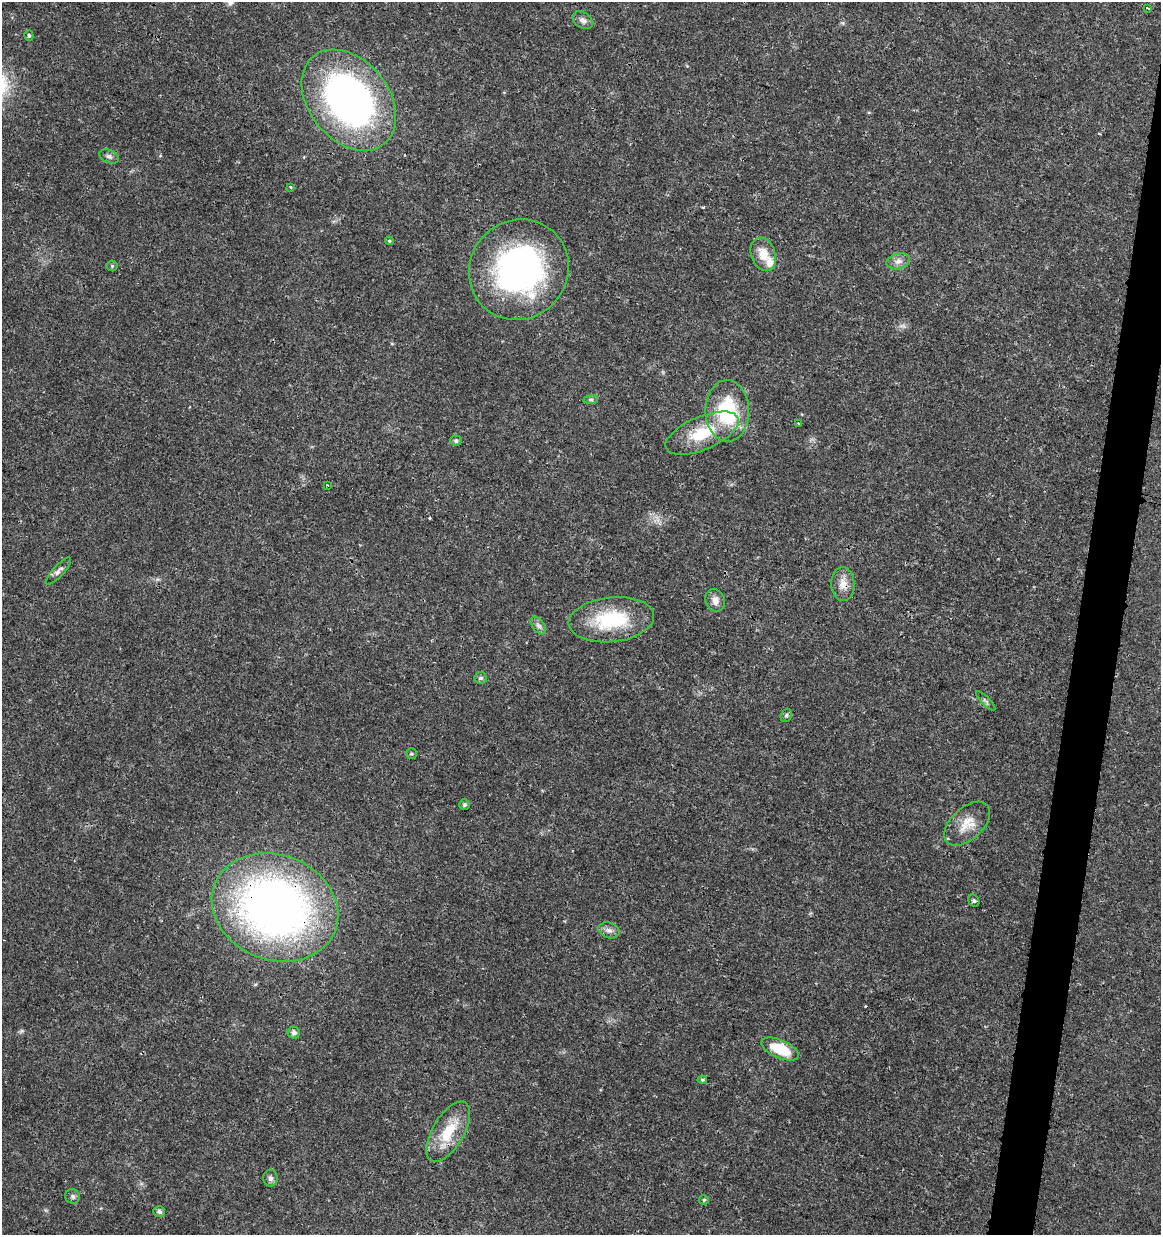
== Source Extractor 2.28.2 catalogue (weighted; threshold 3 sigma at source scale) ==
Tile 10 of 4 x 4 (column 2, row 3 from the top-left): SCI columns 1386-2544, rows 1245-2477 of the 5148 x 4947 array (HDU 1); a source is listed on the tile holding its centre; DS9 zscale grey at full resolution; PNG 1163 x 1237 px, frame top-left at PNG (2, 2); each listed source drawn as its Kron ellipse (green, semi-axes under 4 px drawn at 4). Shown black and unused: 3% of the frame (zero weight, under 3 of 4 exposures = <1% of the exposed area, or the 3 px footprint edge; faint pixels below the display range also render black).
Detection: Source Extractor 2.28.2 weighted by HDU 2 'WHT'; one run over the whole footprint, this tile lists its part. Background 0.0192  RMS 0.0018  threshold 0.00796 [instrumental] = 3 sigma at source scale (4.5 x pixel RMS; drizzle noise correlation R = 1.50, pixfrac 1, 0.0396/0.0396 arcsec/px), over >= 5 px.
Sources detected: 42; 2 cosmic-ray / hot-pixel residue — neither listed nor drawn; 1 inside a brighter listed object's ellipse — not listed separately; the other 39 listed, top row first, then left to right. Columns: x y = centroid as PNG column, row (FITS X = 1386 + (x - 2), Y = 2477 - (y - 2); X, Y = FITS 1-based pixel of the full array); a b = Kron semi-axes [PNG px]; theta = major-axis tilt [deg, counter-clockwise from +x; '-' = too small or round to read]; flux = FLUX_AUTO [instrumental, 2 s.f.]
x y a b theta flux
1148 8 3 3 - 0.44
583 20 11 7 -34 0.78
29 36 5 4 - 0.32
349 100 56 40 -51 71
109 156 10 6 -22 0.62
290 187 3 3 - 0.29
389 241 4 4 - 0.21
763 254 17 12 -70 3
898 261 12 7 14 1
112 266 5 5 - 0.24
519 270 51 49 50 50
591 400 7 4 7 0.34
727 411 31 22 -89 13
799 423 3 3 - 0.19
702 433 39 16 23 7.3
456 441 5 5 - 0.41
327 485 3 3 - 0.24
58 571 18 5 47 0.78
843 584 17 11 -87 1.9
715 600 11 9 -68 1.2
611 620 43 22 6 12
538 625 10 6 -52 0.66
481 678 6 6 - 0.42
986 701 13 4 -45 0.38
786 715 7 5 68 0.34
411 754 5 5 - 0.3
464 805 5 5 - 0.41
967 824 27 16 42 3.4
974 901 6 5 - 0.34
275 907 65 52 -21 110
609 930 11 7 -19 0.82
294 1033 6 6 - 0.71
780 1049 20 9 -23 5.8
702 1080 4 4 - 0.27
448 1132 34 15 59 5.9
270 1178 8 7 - 0.56
73 1196 7 7 - 0.49
704 1200 5 5 - 0.26
159 1212 6 5 - 0.48
Overlapping masked pixels (flux is a lower limit): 4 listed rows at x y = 702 433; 843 584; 275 907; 448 1132